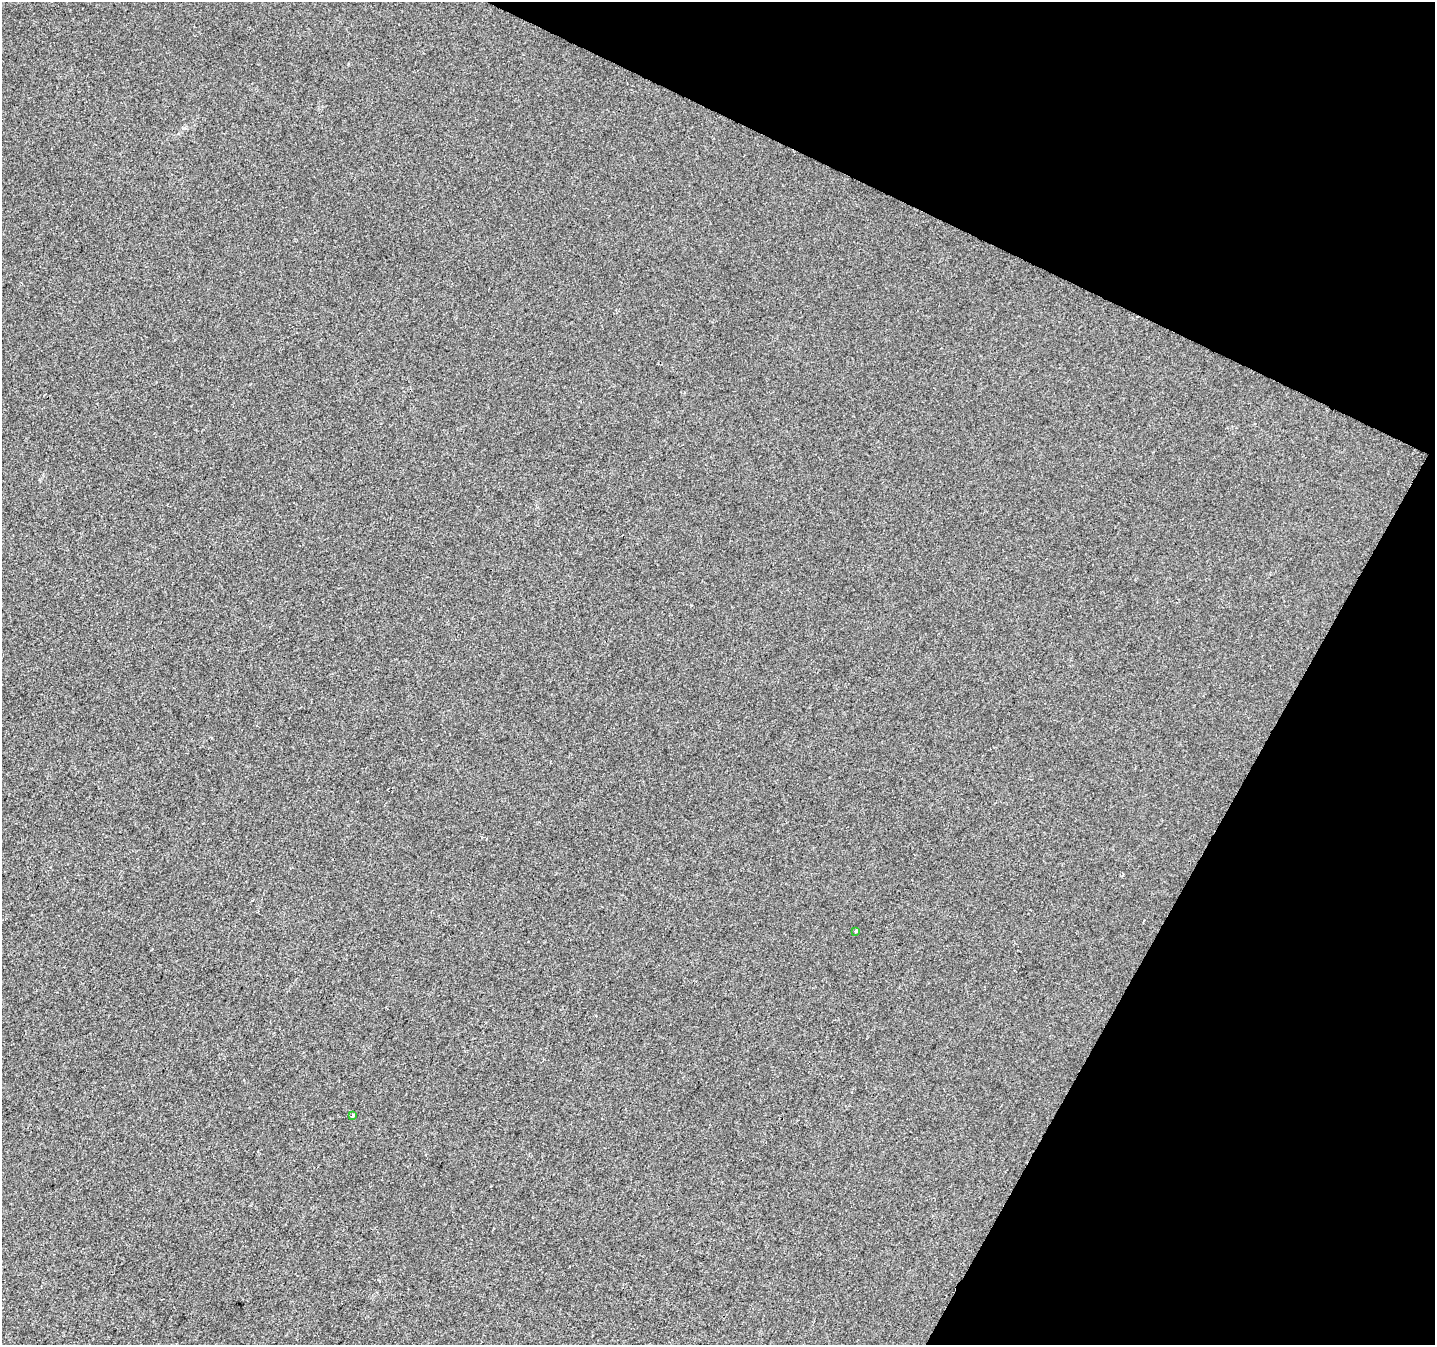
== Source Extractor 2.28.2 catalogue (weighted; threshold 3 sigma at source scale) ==
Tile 8 of 4 x 4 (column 4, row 2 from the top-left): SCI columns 4305-5737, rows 2954-4296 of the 5737 x 5840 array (HDU 1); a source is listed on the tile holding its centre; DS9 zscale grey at full resolution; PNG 1437 x 1347 px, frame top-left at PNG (2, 2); each listed source drawn as its Kron ellipse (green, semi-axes under 4 px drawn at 4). Shown black and unused: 23% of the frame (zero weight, under 2 of 3 exposures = <1% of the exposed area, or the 3 px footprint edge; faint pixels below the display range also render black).
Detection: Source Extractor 2.28.2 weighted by HDU 2 'WHT'; one run over the whole footprint, this tile lists its part. Background 2.04e-04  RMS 0.0056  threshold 0.0252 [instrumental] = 3 sigma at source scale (4.5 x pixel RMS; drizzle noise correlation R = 1.50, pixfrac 1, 0.0396/0.0396 arcsec/px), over >= 5 px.
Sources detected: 3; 1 cosmic-ray / hot-pixel residue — neither listed nor drawn; the other 2 listed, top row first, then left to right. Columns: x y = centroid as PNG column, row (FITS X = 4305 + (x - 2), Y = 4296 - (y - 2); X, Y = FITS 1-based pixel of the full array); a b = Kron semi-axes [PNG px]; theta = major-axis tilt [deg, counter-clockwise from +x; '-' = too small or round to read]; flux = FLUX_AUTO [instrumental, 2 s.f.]
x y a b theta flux
856 931 3 3 - 1.4
353 1116 4 3 - 1.7